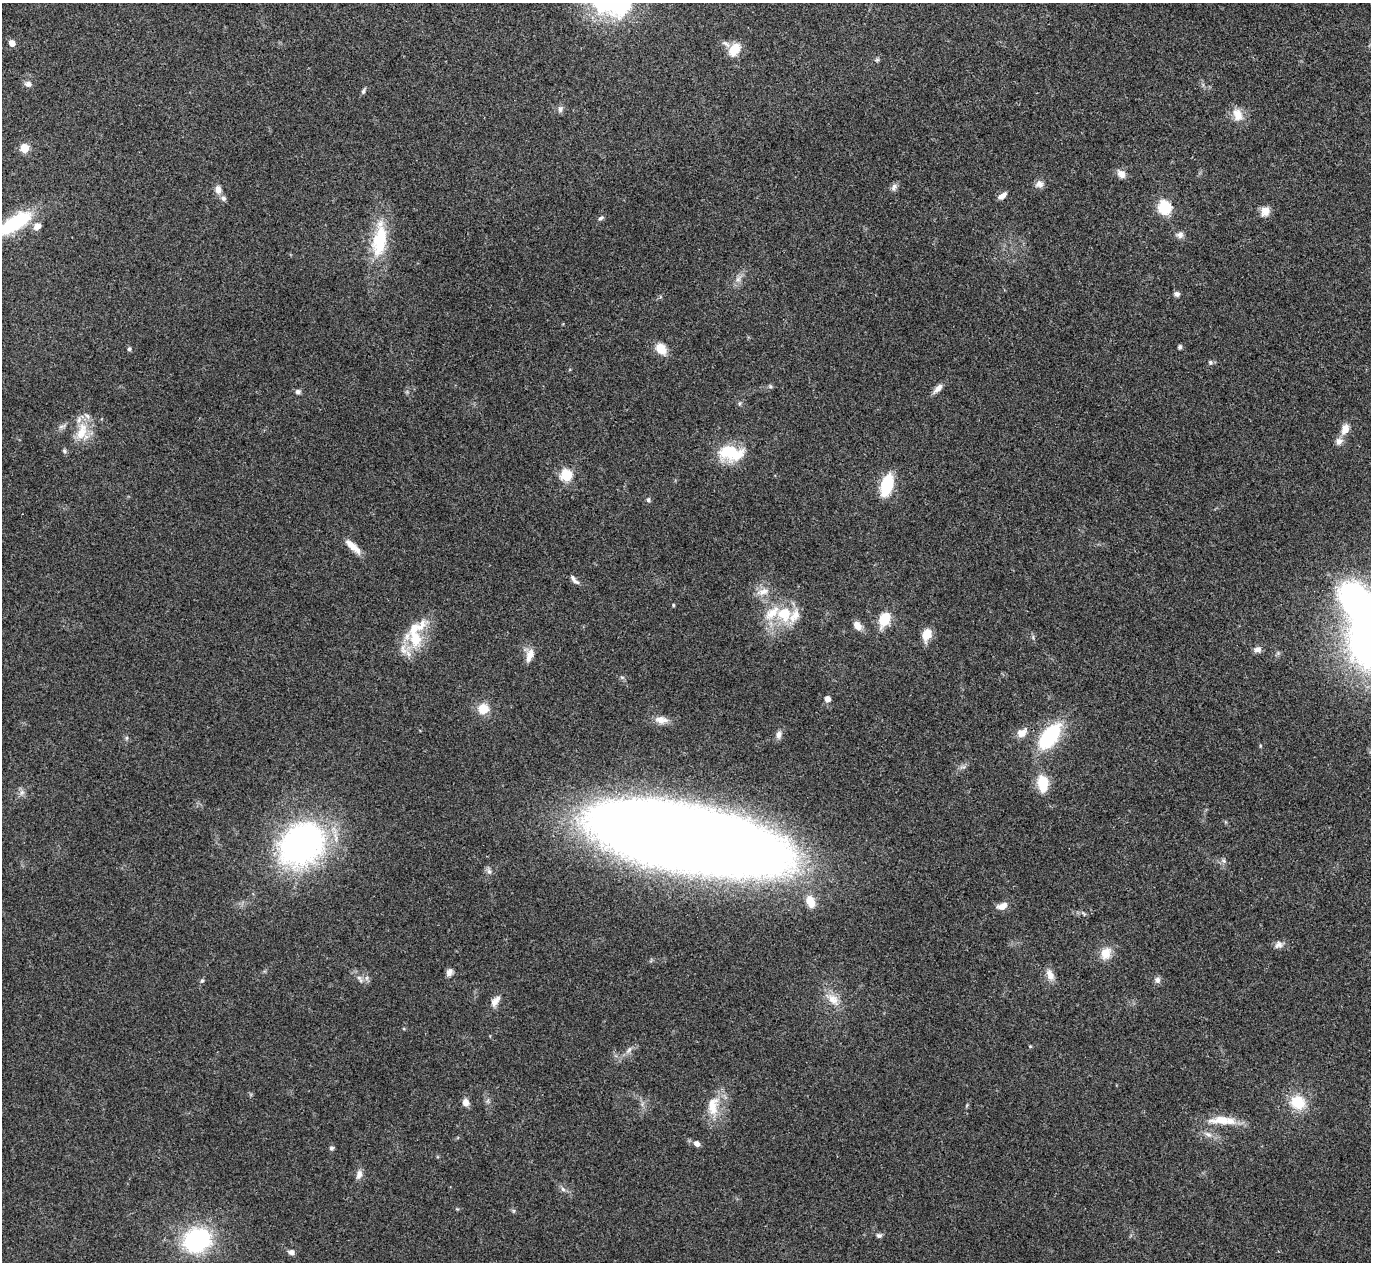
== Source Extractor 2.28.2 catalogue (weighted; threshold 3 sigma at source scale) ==
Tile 10 of 4 x 4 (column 2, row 3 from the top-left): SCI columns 1372-2740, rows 1409-2668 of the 5480 x 5467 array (HDU 1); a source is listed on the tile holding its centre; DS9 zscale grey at full resolution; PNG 1373 x 1264 px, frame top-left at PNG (2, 3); no overlay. Shown black and unused: <1% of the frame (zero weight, under 3 of 4 exposures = <1% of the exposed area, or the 3 px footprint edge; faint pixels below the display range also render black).
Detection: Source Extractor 2.28.2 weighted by HDU 2 'WHT'; one run over the whole footprint, this tile lists its part. Background 0.0865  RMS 0.0058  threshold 0.026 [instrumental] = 3 sigma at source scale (4.5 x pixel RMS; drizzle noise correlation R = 1.50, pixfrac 1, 0.05/0.05 arcsec/px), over >= 5 px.
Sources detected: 90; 1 inside a brighter object's white glare — not listed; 6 inside a brighter listed object's ellipse — not listed separately; the other 83 listed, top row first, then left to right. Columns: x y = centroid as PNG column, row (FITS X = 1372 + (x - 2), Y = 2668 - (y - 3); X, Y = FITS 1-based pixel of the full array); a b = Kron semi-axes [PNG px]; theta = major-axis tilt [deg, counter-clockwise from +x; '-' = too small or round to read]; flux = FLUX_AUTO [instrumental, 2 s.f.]
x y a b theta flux
12 43 5 5 - 4.8
734 50 17 12 56 10
877 60 6 4 43 0.89
28 84 10 7 0 2.1
363 91 9 4 65 1.2
560 109 9 7 -87 1.9
1237 115 17 12 -74 7.4
24 148 5 5 - 19
1121 174 12 9 -46 3.6
1039 184 11 9 17 3
894 187 10 7 71 2.1
218 190 11 8 -83 3.3
1002 196 12 6 34 2.8
1165 207 7 6 - 80
1265 211 12 10 66 4.9
601 218 8 4 17 1.2
15 223 44 15 32 41
37 226 8 6 41 4.4
1180 235 9 8 - 2.4
380 240 49 18 82 29
738 279 7 6 - 2.1
1176 294 7 5 -28 1.7
1180 347 4 4 - 1.4
129 349 5 4 - 0.99
661 349 11 8 -46 11
1210 362 6 6 - 1.2
770 386 6 5 - 0.98
938 388 15 6 46 3.6
298 392 6 6 - 1.6
1345 429 14 9 68 5.4
82 432 28 14 71 13
64 451 6 5 - 0.99
730 452 23 17 7 24
566 475 6 6 - 53
887 485 17 9 75 31
648 500 6 5 - 1.2
353 547 26 8 -42 6.6
574 580 15 5 -49 2.3
763 592 16 9 17 5.5
1355 599 35 27 -56 110
784 614 24 21 -82 20
884 619 16 11 66 14
857 626 11 8 -48 4.7
927 634 14 10 70 8
416 639 42 16 65 23
1258 649 9 7 2 2.9
530 655 19 9 71 5.2
827 699 5 5 - 3.4
483 709 12 11 - 9.1
661 720 18 10 -5 5.2
1022 733 13 11 31 5
779 734 10 6 79 2.7
1049 737 24 12 55 55
1043 783 21 13 -84 13
22 792 8 5 59 1.8
684 838 160 46 -11 1500
302 844 41 33 41 200
1224 861 6 5 - 1.2
489 871 7 6 - 1.7
810 901 14 9 -72 7.7
1002 906 14 8 21 4.5
1278 945 12 8 28 2.8
1106 953 17 13 60 7.6
449 972 10 7 71 2.6
1050 975 16 9 -67 4.7
359 978 8 6 -43 2.1
1158 980 8 7 - 2.2
202 981 6 5 - 0.99
833 1000 19 12 -48 8.1
495 1001 17 9 53 4.2
629 1050 10 6 52 2.2
466 1102 9 8 - 3.1
1298 1102 20 18 -27 15
713 1106 29 15 88 14
1221 1120 29 10 2 12
1208 1134 11 6 -28 2.9
696 1144 8 6 -46 2.5
332 1148 6 5 - 1
359 1174 11 8 78 3.1
563 1189 7 5 -46 1.5
879 1235 8 5 -9 1.4
197 1240 20 17 24 85
291 1252 9 7 -18 2.1
Isophote crosses this tile's border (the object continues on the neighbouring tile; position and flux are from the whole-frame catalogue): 2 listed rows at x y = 15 223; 1355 599